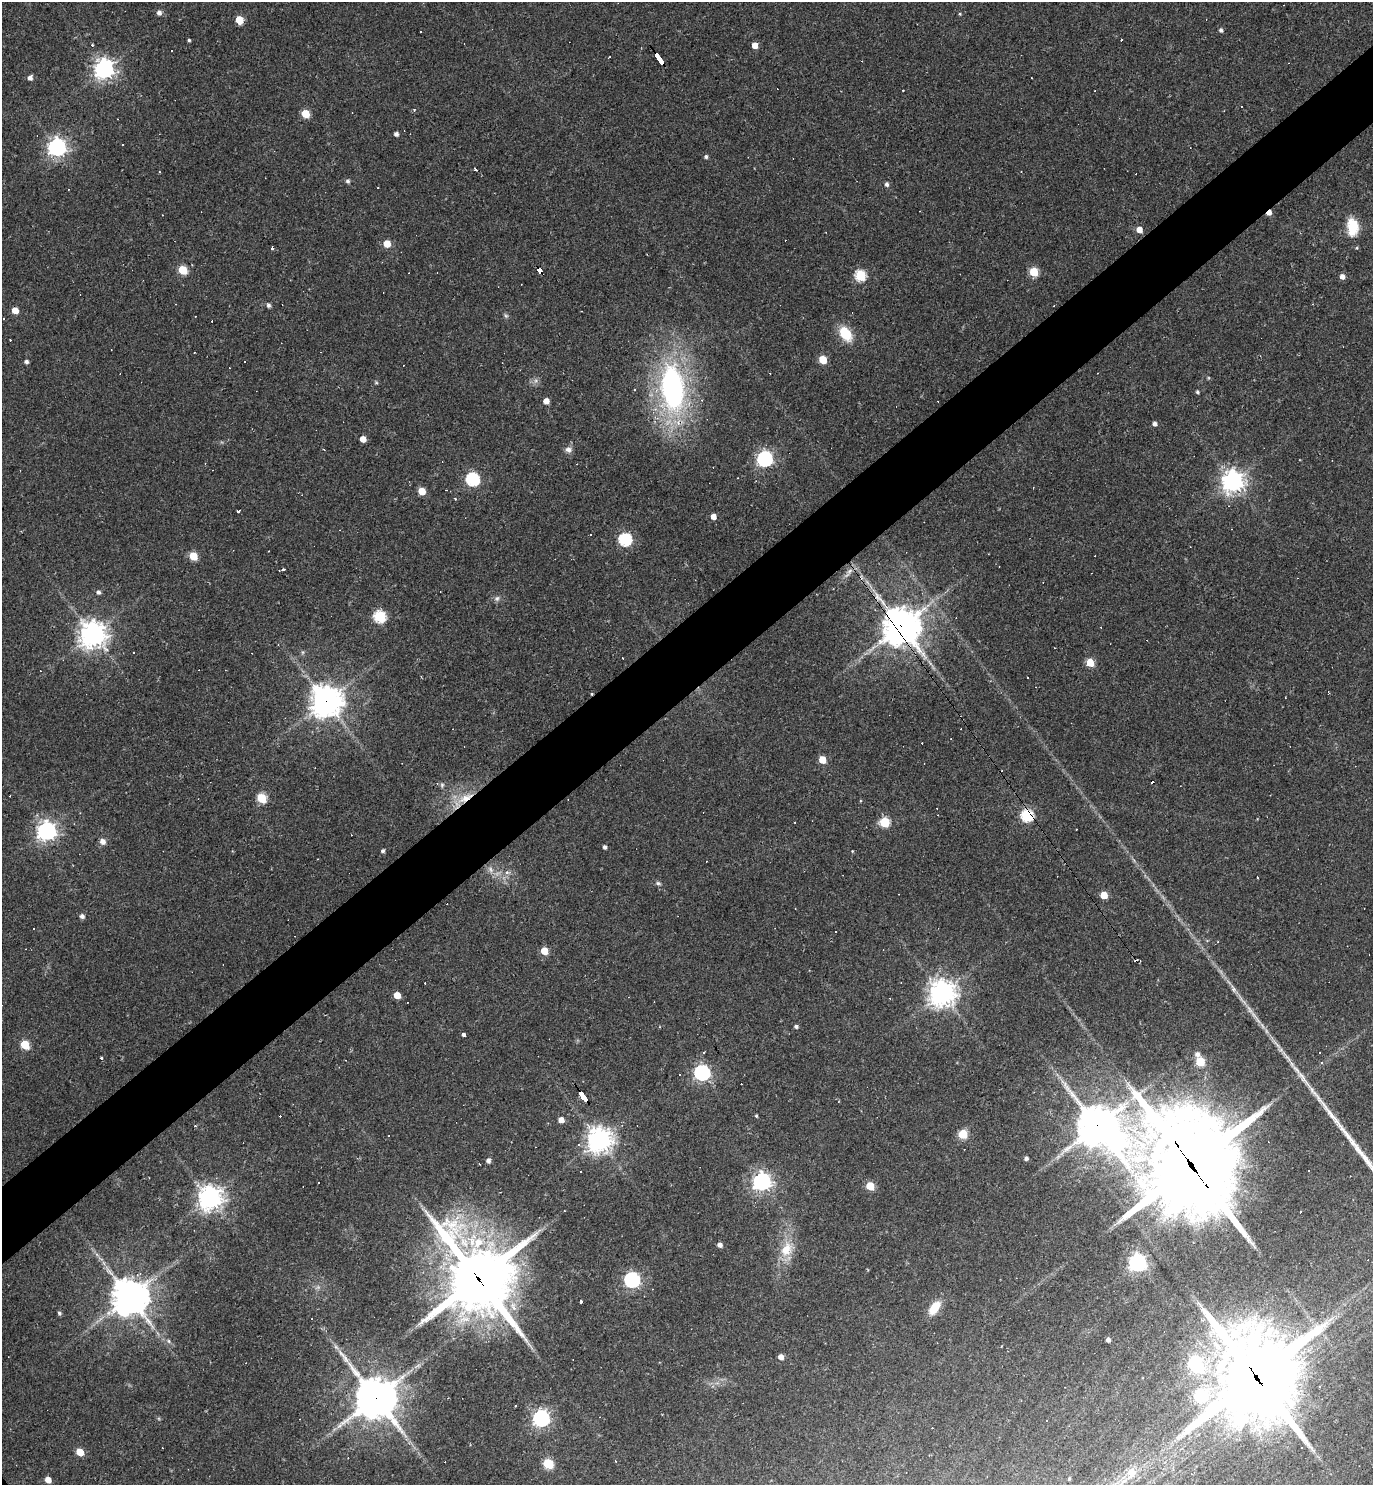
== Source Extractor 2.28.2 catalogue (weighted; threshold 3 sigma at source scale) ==
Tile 10 of 4 x 4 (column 2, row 3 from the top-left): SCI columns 1524-2894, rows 1484-2966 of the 5928 x 5933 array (HDU 1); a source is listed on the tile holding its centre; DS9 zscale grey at full resolution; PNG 1375 x 1487 px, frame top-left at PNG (2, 2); no overlay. Shown black and unused: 5% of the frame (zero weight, under 2 of 3 exposures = <1% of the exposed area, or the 3 px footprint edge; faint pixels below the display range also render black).
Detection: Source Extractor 2.28.2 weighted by HDU 2 'WHT'; one run over the whole footprint, this tile lists its part. Background 0.103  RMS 0.0068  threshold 0.0304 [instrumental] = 3 sigma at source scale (4.5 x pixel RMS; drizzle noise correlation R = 1.50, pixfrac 1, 0.05/0.05 arcsec/px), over >= 5 px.
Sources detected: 201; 1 inside a brighter object's white glare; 56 cosmic-ray / hot-pixel residue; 1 long thin detection or spike segment (spike, bleed or trail) — not listed; the other 143 listed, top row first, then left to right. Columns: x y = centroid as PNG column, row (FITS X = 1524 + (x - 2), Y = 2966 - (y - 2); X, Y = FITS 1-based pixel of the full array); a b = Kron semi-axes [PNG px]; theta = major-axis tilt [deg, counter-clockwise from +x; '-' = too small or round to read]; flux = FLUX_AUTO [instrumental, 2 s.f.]
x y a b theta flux
159 12 5 5 - 3.1
960 14 4 4 - 0.76
239 20 5 5 - 19
1221 30 5 4 - 1.8
420 31 3 3 - 1.2
189 40 3 3 - 1
1122 40 3 3 - 3.4
92 45 4 2 - 0.87
755 45 5 4 - 7.8
172 51 3 2 - 0.85
609 57 4 2 - 0.52
659 59 12 3 -54 170
104 69 7 7 - 420
30 78 5 5 - 3
903 90 3 2 - 0.76
414 109 4 4 - 0.88
305 114 5 5 - 23
396 134 4 4 - 2.2
57 147 7 7 - 320
706 157 4 4 - 1.6
476 170 3 3 - 1.4
159 172 3 2 - 0.6
348 181 5 5 - 1.6
887 184 5 4 - 2.1
1269 212 5 4 - 4.6
1353 227 21 13 -88 17
1139 230 5 5 - 7.6
387 244 5 5 - 15
272 248 3 3 - 1.2
183 270 5 5 - 27
539 271 5 3 - 41
1034 272 5 5 - 28
860 275 6 5 - 55
1342 276 5 5 - 3.7
268 305 6 4 -65 1.8
15 310 5 5 - 8
506 316 6 5 - 1.3
845 334 17 11 -56 18
823 360 5 5 - 21
26 362 4 4 - 1.9
376 383 6 4 -1 0.84
673 388 53 26 -84 150
635 389 3 2 - 0.95
1197 392 4 4 - 1.1
546 401 5 4 - 7.3
1155 424 5 4 - 2.5
363 439 5 4 - 7.5
568 449 9 7 -10 2.8
765 459 6 6 - 200
472 479 6 6 - 100
1233 481 8 7 - 520
422 491 5 5 - 15
238 511 3 2 - 1.2
713 516 4 4 - 6.1
625 539 6 6 - 92
193 556 5 5 - 25
283 570 4 3 - 3.2
849 571 10 7 42 3.3
98 592 5 5 - 1.9
497 598 7 7 - 2.1
380 616 6 6 - 70
901 626 13 13 - 1300
92 634 9 9 - 710
133 652 3 2 - 0.52
623 658 3 2 - 0.47
1090 662 5 5 - 17
326 701 11 10 - 920
822 759 5 5 - 14
442 785 7 5 77 1.3
261 798 6 5 - 38
465 798 25 8 27 12
1027 815 6 6 - 84
795 822 2 2 - 0.53
884 822 5 5 - 39
47 831 7 7 - 370
103 841 6 5 - 4.2
605 847 4 3 - 1.9
383 851 4 4 - 1.7
852 851 4 3 - 0.5
491 870 9 5 -82 2.5
507 872 7 5 1 2.3
1257 877 3 2 - 0.54
658 883 8 5 -10 1.4
1104 895 5 5 - 13
795 908 2 2 - 0.46
82 916 5 5 - 2.6
835 932 3 3 - 1.5
544 951 5 5 - 13
1234 989 9 6 -63 2.6
942 993 9 9 - 730
397 995 5 5 - 11
1249 1009 20 5 -50 5.5
796 1026 4 4 - 1.7
464 1035 4 3 - 3.2
25 1045 6 5 - 27
1197 1054 6 5 - 2.8
101 1058 3 3 - 1.4
1200 1062 5 5 - 31
1322 1062 3 3 - 2.4
702 1072 7 6 - 200
583 1097 13 3 -54 110
756 1116 4 3 - 0.87
561 1120 5 5 - 5.3
195 1126 4 2 - 0.56
1097 1126 13 13 - 1800
963 1134 5 5 - 33
599 1140 8 8 - 690
1026 1158 4 4 - 1.9
488 1160 5 4 - 2.4
479 1164 3 2 - 0.76
1191 1165 42 32 -60 9400
580 1171 3 3 - 4.8
762 1181 7 7 - 310
870 1186 5 5 - 17
210 1198 8 8 - 590
564 1211 2 2 - 0.4
720 1245 5 4 - 2.8
786 1250 21 15 71 16
1137 1262 7 7 - 290
478 1278 29 24 -55 3800
632 1280 6 6 - 200
130 1297 12 11 - 1500
581 1301 3 3 - 1.6
514 1308 7 6 - 3.2
934 1308 17 9 53 12
59 1313 5 4 - 1.4
1108 1340 4 4 - 2.4
169 1341 6 4 -89 1
781 1357 5 5 - 4.3
1195 1363 8 7 - 82
1256 1377 35 31 -73 6200
1143 1378 3 2 - 0.55
1319 1386 3 3 - 1.5
1201 1395 7 7 - 53
376 1398 14 13 - 2000
541 1418 7 6 - 240
1046 1420 3 2 - 0.53
80 1452 5 5 - 15
616 1461 3 2 - 0.52
548 1464 6 5 - 40
1131 1472 12 10 77 9.6
1069 1479 3 3 - 0.94
48 1480 5 4 - 6.6
Overlapping masked pixels (flux is a lower limit): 14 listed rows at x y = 659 59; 1269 212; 539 271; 673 388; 901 626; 326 701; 465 798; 1027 815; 583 1097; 1097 1126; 1191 1165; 478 1278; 1256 1377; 376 1398